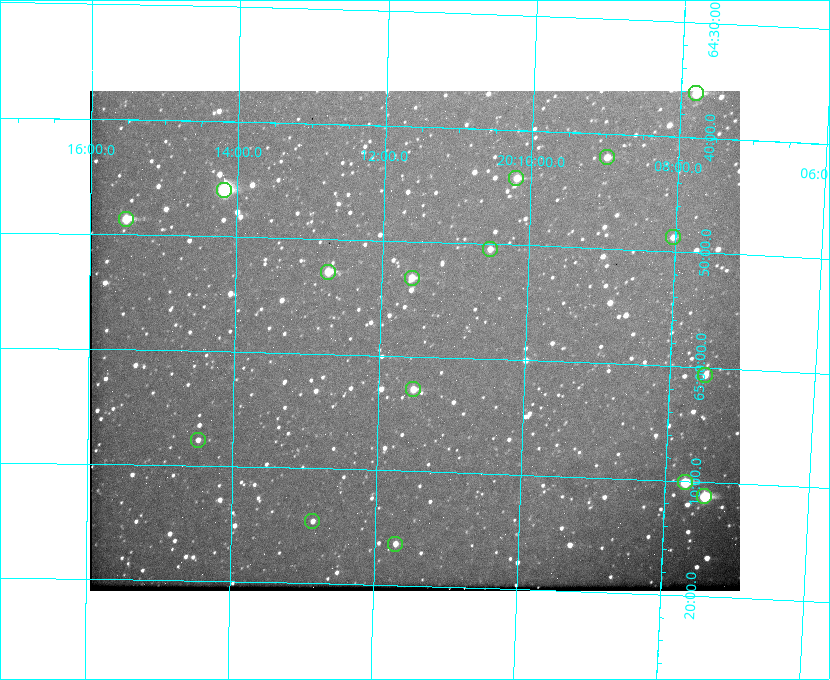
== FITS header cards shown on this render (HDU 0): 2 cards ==
NAXIS1  =                  650
NAXIS2  =                  500

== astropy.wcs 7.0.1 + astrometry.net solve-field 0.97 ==
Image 650 x 500 px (HDU 0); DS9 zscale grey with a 90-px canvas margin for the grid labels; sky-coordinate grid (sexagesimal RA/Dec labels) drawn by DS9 from the SOLVED WCS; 16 Tycho-2 reference stars matched to detected sources circled (green)
Header WCS: none
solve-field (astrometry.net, Tycho-2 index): SOLVED blind (the file carries no WCS)
Solved WCS: RA---TAN-SIP/DEC--TAN-SIP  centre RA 20:11:31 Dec +64:59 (302.88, +64.98 deg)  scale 5.24 arcsec/px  FOV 56.7' x 43.6'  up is +178 deg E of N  parity flipped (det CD > 0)
(file carries no celestial WCS; the grid is the blind solution)
Tycho-2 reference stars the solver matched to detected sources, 16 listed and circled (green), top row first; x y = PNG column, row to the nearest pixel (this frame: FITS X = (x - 90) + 1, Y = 500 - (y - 91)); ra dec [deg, ICRS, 3 dp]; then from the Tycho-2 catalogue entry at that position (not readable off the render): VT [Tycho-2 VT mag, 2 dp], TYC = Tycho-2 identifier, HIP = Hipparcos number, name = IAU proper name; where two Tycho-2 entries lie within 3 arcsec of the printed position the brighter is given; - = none
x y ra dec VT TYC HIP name
696 93 301.950 +64.602 8.32 4240-799-1 - -
607 157 302.245 +64.701 10.15 4240-635-1 - -
516 178 302.549 +64.736 9.65 4240-950-1 - -
224 190 303.544 +64.765 7.36 4240-620-1 99731 -
126 219 303.878 +64.810 8.93 4240-794-1 - -
673 237 302.008 +64.813 10.38 4240-809-1 - -
490 249 302.633 +64.841 10.69 4240-985-1 - -
328 272 303.184 +64.880 9.02 4240-488-1 - -
412 278 302.897 +64.886 9.40 4240-717-1 - -
705 375 301.878 +65.011 10.80 4240-59-1 - -
413 389 302.882 +65.048 10.25 4240-98-1 - -
198 440 303.620 +65.129 11.18 4240-34-1 - -
685 482 301.932 +65.168 8.01 4240-866-1 99147 -
704 496 301.862 +65.188 7.70 4240-604-1 99125 -
312 521 303.217 +65.244 11.17 4240-236-1 - -
395 544 302.928 +65.273 10.74 4240-760-1 - -